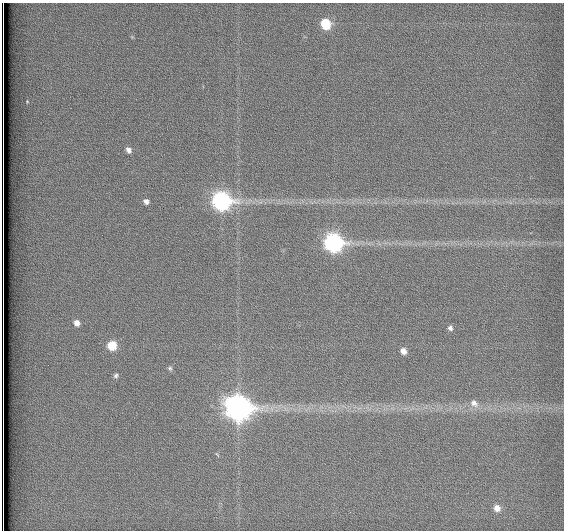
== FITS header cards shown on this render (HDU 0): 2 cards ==
NAXIS1  =                  562          / # of pixels in <axis direction>
NAXIS2  =                  528          / # of pixels in <axis direction>

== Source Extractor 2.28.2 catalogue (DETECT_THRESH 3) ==
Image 562 x 528 px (HDU 0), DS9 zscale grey, 1 PNG px = 1 image px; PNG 566 x 532 px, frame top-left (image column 1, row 528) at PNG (2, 3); no overlay
Background 1800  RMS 4.6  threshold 13.9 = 3 sigma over >= 5 px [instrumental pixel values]
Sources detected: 17; all 17 listed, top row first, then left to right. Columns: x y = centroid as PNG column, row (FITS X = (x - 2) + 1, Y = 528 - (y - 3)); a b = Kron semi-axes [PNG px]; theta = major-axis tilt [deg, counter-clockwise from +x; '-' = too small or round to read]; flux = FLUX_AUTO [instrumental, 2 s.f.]
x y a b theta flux
326 24 7 6 - 14000
27 101 5 4 - 340
128 150 7 6 - 1400
146 201 5 5 - 1200
221 201 10 8 -21 120000
334 243 9 8 - 110000
77 323 7 6 - 1900
450 328 6 6 - 1000
112 346 7 7 - 9600
403 351 7 6 - 2100
170 368 7 6 - 690
116 376 7 6 - 790
474 403 12 9 -40 2200
238 408 11 10 - 340000
217 454 7 3 -44 280
497 508 8 7 - 2600
3 528 8 2 -90 1800
At the frame edge (FLAGS 8, measured only in part): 1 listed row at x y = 3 528